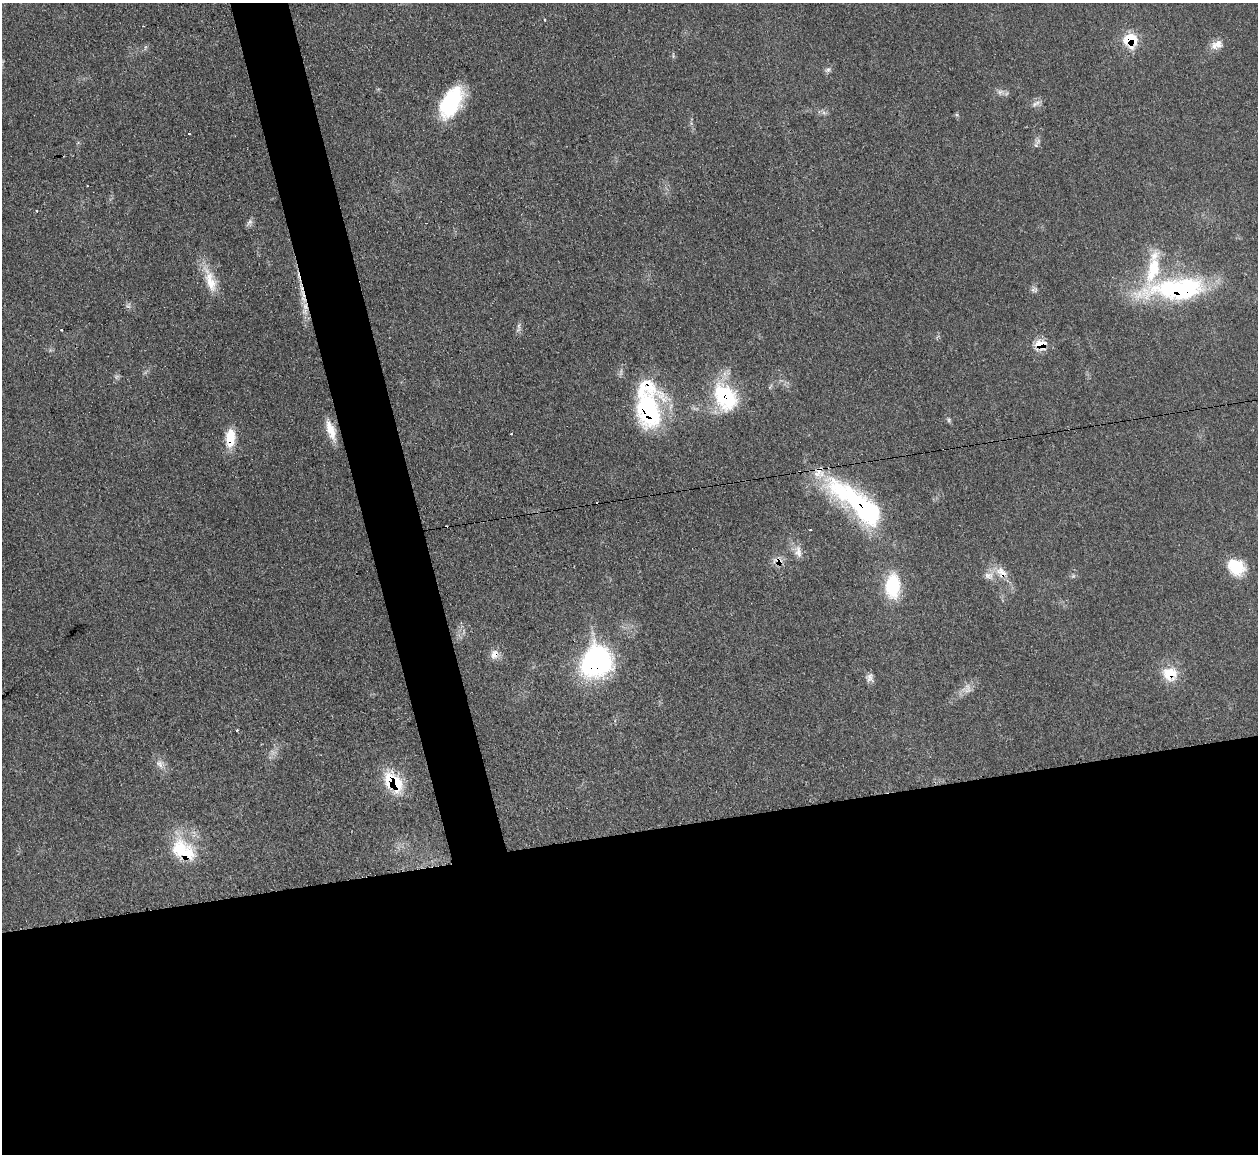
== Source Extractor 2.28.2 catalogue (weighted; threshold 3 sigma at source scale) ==
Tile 15 of 4 x 4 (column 3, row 4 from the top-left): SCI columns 2513-3768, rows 253-1404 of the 5025 x 4997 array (HDU 1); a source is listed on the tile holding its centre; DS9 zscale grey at full resolution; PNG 1260 x 1156 px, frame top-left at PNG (2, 3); no overlay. Shown black and unused: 31% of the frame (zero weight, under 3 of 4 exposures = <1% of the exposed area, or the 3 px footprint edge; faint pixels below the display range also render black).
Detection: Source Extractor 2.28.2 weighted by HDU 2 'WHT'; one run over the whole footprint, this tile lists its part. Background 0.0431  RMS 0.0056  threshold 0.0251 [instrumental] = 3 sigma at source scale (4.5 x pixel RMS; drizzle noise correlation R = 1.50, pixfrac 1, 0.05/0.05 arcsec/px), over >= 5 px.
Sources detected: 55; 4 too faint to see at this stretch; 5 cosmic-ray / hot-pixel residue — not listed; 3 inside a brighter listed object's ellipse — not listed separately; the other 43 listed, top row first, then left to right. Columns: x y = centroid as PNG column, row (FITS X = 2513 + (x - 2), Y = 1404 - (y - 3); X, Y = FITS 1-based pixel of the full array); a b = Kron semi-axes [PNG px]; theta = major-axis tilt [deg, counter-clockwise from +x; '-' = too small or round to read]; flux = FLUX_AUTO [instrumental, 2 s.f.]
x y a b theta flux
544 19 3 2 - 0.5
1130 40 14 13 - 20
1217 45 18 10 19 5.4
673 56 8 3 -86 0.79
828 69 9 5 22 1.5
1000 92 8 5 60 1.6
451 102 35 18 61 44
1034 104 8 6 67 2
824 113 7 4 -19 1.4
957 115 6 4 -18 0.75
189 134 3 2 - 0.48
1038 141 10 5 55 1.9
36 211 3 3 - 0.94
249 222 12 6 50 1.9
1153 267 54 16 79 29
210 280 39 13 -71 14
1178 289 76 24 4 97
1033 290 7 4 -73 1.2
128 305 8 5 31 1.4
305 306 13 8 -80 5.5
518 327 16 4 81 1.9
61 330 3 2 - 0.99
1040 344 14 10 -9 11
725 396 36 25 -61 42
648 410 42 29 -84 76
949 420 7 5 -74 1.1
331 430 27 10 -71 9.4
230 438 22 11 86 13
857 503 80 23 -39 95
810 530 3 2 - 1.1
798 552 18 10 -81 5
778 561 15 9 -10 5
1236 567 20 16 -41 19
1001 572 19 13 -41 8.2
893 586 31 17 89 26
494 654 14 11 72 4.7
596 662 37 33 57 91
1170 674 19 17 -10 14
870 678 12 9 -75 2.9
237 730 3 3 - 0.88
160 763 12 10 -54 4.1
393 782 27 16 -49 27
183 850 37 24 -38 29
Overlapping masked pixels (flux is a lower limit): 15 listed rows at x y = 1130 40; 1178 289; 305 306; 1040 344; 725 396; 648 410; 230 438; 857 503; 778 561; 1001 572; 494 654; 596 662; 1170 674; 393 782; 183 850